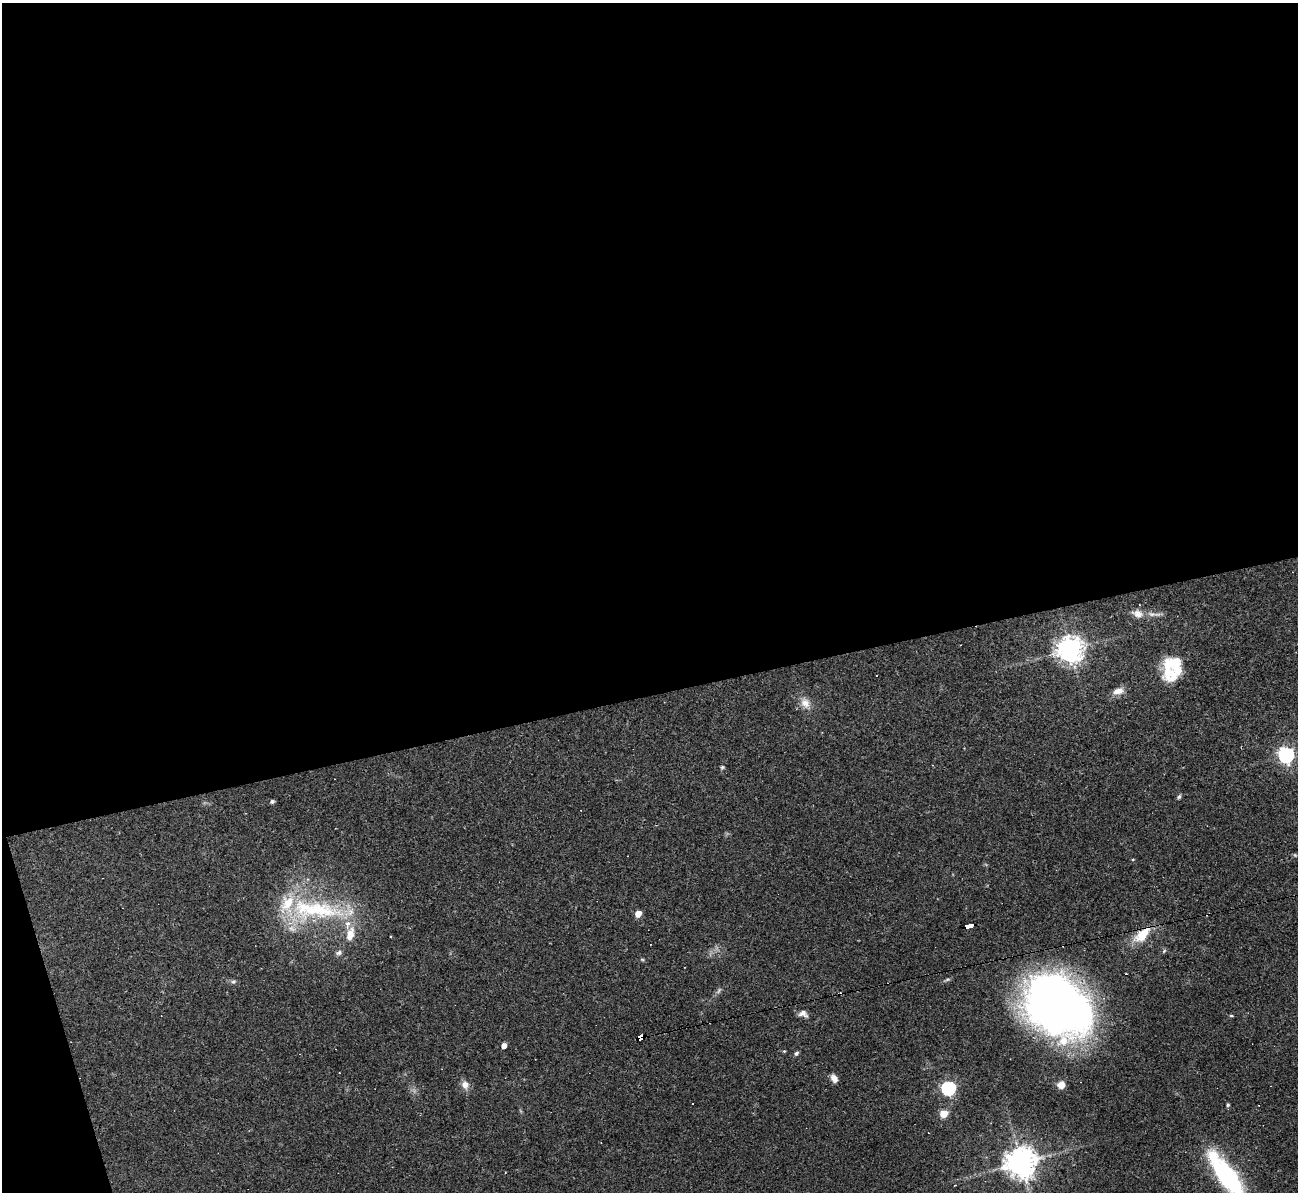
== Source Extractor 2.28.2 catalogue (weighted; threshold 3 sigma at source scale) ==
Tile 1 of 4 x 4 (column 1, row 1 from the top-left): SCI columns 1-1296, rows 3714-4903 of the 5182 x 5165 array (HDU 1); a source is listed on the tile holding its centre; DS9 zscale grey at full resolution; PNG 1300 x 1194 px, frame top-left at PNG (2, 3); no overlay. Shown black and unused: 60% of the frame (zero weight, under 2 of 3 exposures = <1% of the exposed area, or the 3 px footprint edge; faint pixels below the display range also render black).
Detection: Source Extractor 2.28.2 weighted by HDU 2 'WHT'; one run over the whole footprint, this tile lists its part. Background 0.11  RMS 0.0065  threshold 0.0293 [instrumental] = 3 sigma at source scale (4.5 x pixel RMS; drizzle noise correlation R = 1.50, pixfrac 1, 0.05/0.05 arcsec/px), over >= 5 px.
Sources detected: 46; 1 too faint to see at this stretch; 1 inside a brighter object's white glare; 3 cosmic-ray / hot-pixel residue — not listed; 8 inside a brighter listed object's ellipse — not listed separately; the other 33 listed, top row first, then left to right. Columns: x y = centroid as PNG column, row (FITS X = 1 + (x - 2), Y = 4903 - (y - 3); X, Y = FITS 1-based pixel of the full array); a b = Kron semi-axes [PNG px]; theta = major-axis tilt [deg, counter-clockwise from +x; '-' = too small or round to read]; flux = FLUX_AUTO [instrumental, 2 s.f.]
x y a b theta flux
1137 614 16 10 -16 5.6
1070 649 9 8 - 610
1168 672 21 14 80 19
877 675 3 2 - 0.88
1118 691 13 8 18 5.6
805 703 16 12 -58 6.7
1286 755 6 6 - 220
722 767 6 4 22 0.94
1179 797 7 4 62 1.1
272 801 5 4 - 1.4
1133 859 4 3 - 0.55
317 910 85 27 0 79
638 914 5 4 - 9.8
969 926 8 4 11 53
1142 935 25 12 44 16
1164 951 7 4 46 0.95
339 953 9 6 22 1.9
642 959 6 4 -2 0.79
233 982 7 5 16 1.3
1054 1002 61 44 -45 490
803 1014 12 8 -14 3.4
1231 1016 5 3 - 0.68
640 1037 6 4 21 110
504 1046 4 4 - 4.9
796 1053 6 5 - 1.4
834 1078 10 7 -59 4
465 1085 10 9 - 4.7
1061 1085 7 6 - 6.9
948 1088 6 6 - 120
1228 1105 4 4 - 1.1
944 1114 5 5 - 20
1021 1163 10 10 - 820
1227 1176 55 16 -54 99
Overlapping masked pixels (flux is a lower limit): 4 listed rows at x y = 969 926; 1142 935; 1054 1002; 640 1037
Isophote crosses this tile's border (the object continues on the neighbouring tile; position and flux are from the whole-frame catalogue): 1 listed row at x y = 1227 1176